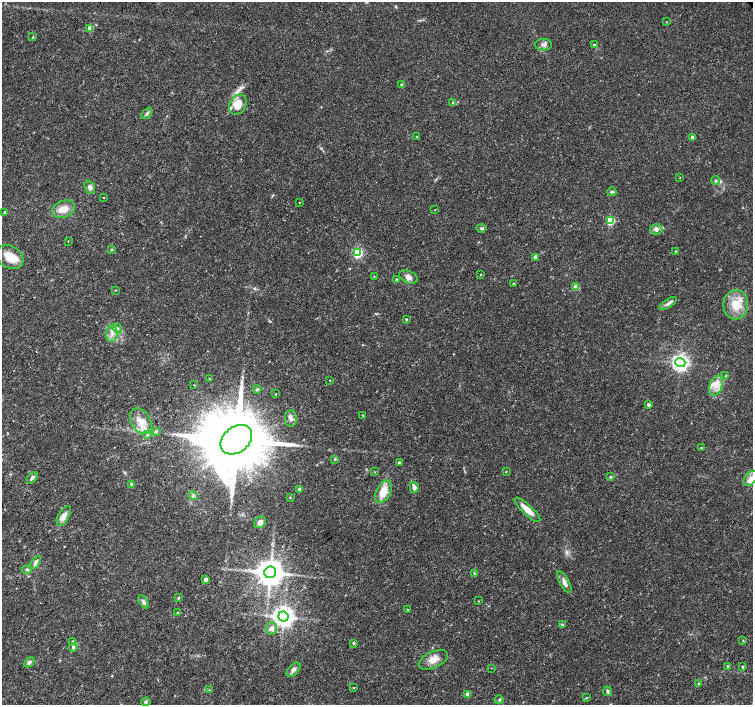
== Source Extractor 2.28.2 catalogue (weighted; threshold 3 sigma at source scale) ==
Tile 7 of 4 x 4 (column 3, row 2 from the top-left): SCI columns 3016-4517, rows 3028-4433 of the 6023 x 5990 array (HDU 1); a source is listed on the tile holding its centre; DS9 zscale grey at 2 x 2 block average (1 PNG px = mean of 2 x 2 image px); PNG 755 x 707 px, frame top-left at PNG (2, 2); each listed source drawn as its Kron ellipse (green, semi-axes under 4 px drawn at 4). Shown black and unused: <1% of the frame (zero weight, under 3 of 4 exposures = <1% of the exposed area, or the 3 px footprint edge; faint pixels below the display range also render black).
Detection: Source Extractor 2.28.2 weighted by HDU 2 'WHT'; one run over the whole footprint, this tile lists its part. Background 0.0191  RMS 0.0019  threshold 0.00846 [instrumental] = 3 sigma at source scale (4.5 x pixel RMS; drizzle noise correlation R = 1.50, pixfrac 1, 0.0396/0.0396 arcsec/px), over >= 5 px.
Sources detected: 108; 3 inside a brighter listed object's ellipse — not listed separately; the other 105 listed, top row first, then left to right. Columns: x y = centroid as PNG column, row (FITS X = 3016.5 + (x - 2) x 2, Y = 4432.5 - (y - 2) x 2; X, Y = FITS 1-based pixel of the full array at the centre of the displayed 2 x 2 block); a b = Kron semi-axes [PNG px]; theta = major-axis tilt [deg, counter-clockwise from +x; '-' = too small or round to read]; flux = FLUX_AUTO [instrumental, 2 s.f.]
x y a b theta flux
666 22 2 2 - 0.22
90 28 3 3 - 3.9
33 37 3 2 - 0.31
543 45 8 5 1 1.7
594 45 2 2 - 0.55
401 84 3 2 - 0.34
452 103 3 3 - 0.43
238 105 11 8 58 7.6
147 113 7 3 48 0.96
417 137 3 2 - 0.35
692 137 4 3 - 1.1
680 178 2 2 - 0.16
715 181 4 3 - 0.63
90 187 7 5 -68 1.8
612 192 4 4 - 0.76
103 197 2 2 - 1
299 203 2 2 - 0.21
63 209 12 8 22 5.1
435 210 2 2 - 0.32
5 212 2 2 - 1
610 221 3 3 - 25
481 228 5 4 - 0.77
656 229 6 5 - 1.7
68 241 2 2 - 0.46
112 249 3 2 - 0.49
676 251 2 2 - 0.8
357 253 4 3 - 44
10 257 15 11 -29 7.6
535 257 3 3 - 3.4
480 275 2 2 - 0.26
374 276 2 2 - 0.21
408 277 10 6 -24 2.3
397 280 3 2 - 0.74
513 284 3 2 - 0.43
576 287 3 3 - 6.4
115 290 2 2 - 0.22
668 304 10 3 33 1.4
736 305 15 12 83 8.8
406 319 2 2 - 0.48
117 328 5 3 - 0.85
112 334 8 5 85 2.5
680 362 5 4 - 180
726 376 3 2 - 0.36
209 379 3 2 - 0.18
330 380 2 2 - 0.25
194 385 2 2 - 0.26
716 386 10 6 70 4
257 389 4 3 - 0.58
275 394 3 2 - 0.26
648 405 3 3 - 1.3
363 415 2 2 - 0.25
291 418 8 6 90 1.8
141 421 14 9 -60 6.3
156 431 4 2 - 0.41
147 435 4 3 - 0.56
236 440 17 12 39 6200
701 448 2 2 - 0.45
335 459 4 2 - 0.44
399 463 3 3 - 0.92
506 471 3 2 - 0.19
374 472 2 2 - 0.17
611 477 3 2 - 0.53
32 478 7 4 49 1.2
750 478 9 5 49 2.7
131 484 4 3 - 0.82
414 487 5 3 - 1.9
300 489 3 2 - 1.9
383 492 12 7 63 7.3
193 496 5 4 - 0.76
290 497 3 2 - 0.27
527 510 17 5 -43 5.4
64 516 11 5 61 3.1
260 522 7 5 42 2.1
35 562 7 4 57 1.3
27 570 5 3 - 0.74
270 572 6 6 - 720
474 573 4 3 - 0.44
206 579 3 3 - 2.2
564 582 12 4 -62 2.4
178 598 3 2 - 0.57
478 601 2 2 - 0.21
143 602 7 4 -60 1.1
408 610 2 2 - 0.41
178 613 4 3 - 0.41
283 617 5 5 - 340
562 625 4 3 - 0.47
271 628 6 6 - 2
743 641 3 3 - 0.34
73 642 3 3 - 1.2
354 643 3 3 - 0.42
73 647 5 4 - 0.79
433 660 15 8 24 4.5
29 662 6 4 43 1
728 666 2 2 - 0.77
742 667 3 2 - 0.61
491 668 2 2 - 0.23
294 669 8 5 46 1.4
699 684 4 3 - 0.62
354 688 2 2 - 0.26
209 689 3 3 - 0.31
607 691 5 3 - 0.92
467 694 3 3 - 6.4
586 698 3 2 - 0.25
499 700 4 3 - 0.54
146 702 5 4 - 0.85
Diffuse or blended objects may show on this block-average render without a row.